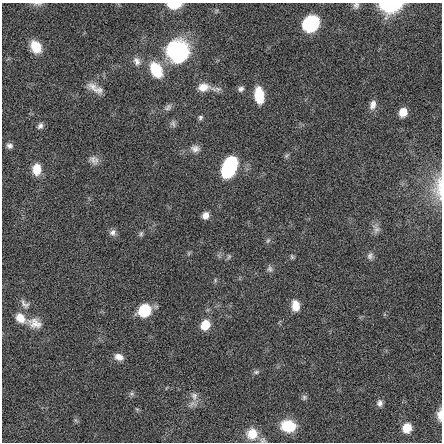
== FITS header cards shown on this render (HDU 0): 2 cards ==
NAXIS1  =                  440 / length of data axis 1
NAXIS2  =                  440 / length of data axis 2

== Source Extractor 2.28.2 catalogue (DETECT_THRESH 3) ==
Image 440 x 440 px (HDU 0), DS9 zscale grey, 1 PNG px = 1 image px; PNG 444 x 444 px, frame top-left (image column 1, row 440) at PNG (2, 3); no overlay
Background -0.00833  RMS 0.61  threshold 1.83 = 3 sigma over >= 5 px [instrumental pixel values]
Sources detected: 55; all 55 listed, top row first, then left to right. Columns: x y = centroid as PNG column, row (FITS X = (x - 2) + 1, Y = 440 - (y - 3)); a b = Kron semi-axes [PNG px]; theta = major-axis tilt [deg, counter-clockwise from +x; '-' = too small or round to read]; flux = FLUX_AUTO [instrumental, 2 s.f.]
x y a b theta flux
39 4 8 6 0 98
174 4 11 5 1 1300
356 5 9 7 78 130
390 5 13 8 1 5700
311 24 14 12 41 2500
36 47 12 9 -61 880
172 48 9 7 89 660
180 53 21 18 81 4800
137 61 12 9 -66 240
156 70 16 11 -62 1500
93 87 21 9 -43 390
203 87 13 10 5 460
216 89 18 6 -5 190
241 89 8 6 36 130
259 95 16 8 -82 1100
373 105 12 8 75 240
168 107 11 7 40 140
403 112 7 6 - 570
200 117 7 6 - 89
173 124 9 7 -58 120
40 126 8 6 60 140
9 146 7 6 - 150
195 149 12 9 -6 240
286 156 8 4 31 72
93 160 14 9 -55 230
229 167 20 11 67 3400
37 169 12 9 88 680
439 187 35 13 87 780
205 215 7 6 - 300
376 229 13 9 -62 210
113 232 9 8 - 170
141 234 8 5 74 83
268 241 7 5 67 85
189 253 6 4 71 56
370 256 10 7 68 150
229 257 7 5 88 76
292 257 7 5 -74 64
270 269 9 7 -77 130
215 280 6 4 -73 52
25 304 16 8 -46 220
295 306 12 8 -85 460
144 310 9 8 - 2700
20 318 14 10 -46 500
35 323 19 12 -19 480
205 325 8 7 - 910
119 357 11 8 -18 280
256 372 9 5 10 89
131 394 8 5 -19 89
194 396 11 9 -74 250
304 397 8 6 75 91
380 403 7 7 - 160
440 415 14 6 -88 250
288 426 14 11 -8 1400
407 428 9 8 - 610
252 434 13 13 - 730
At the frame edge (FLAGS 8, measured only in part): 7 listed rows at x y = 39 4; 174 4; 356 5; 390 5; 439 187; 440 415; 252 434